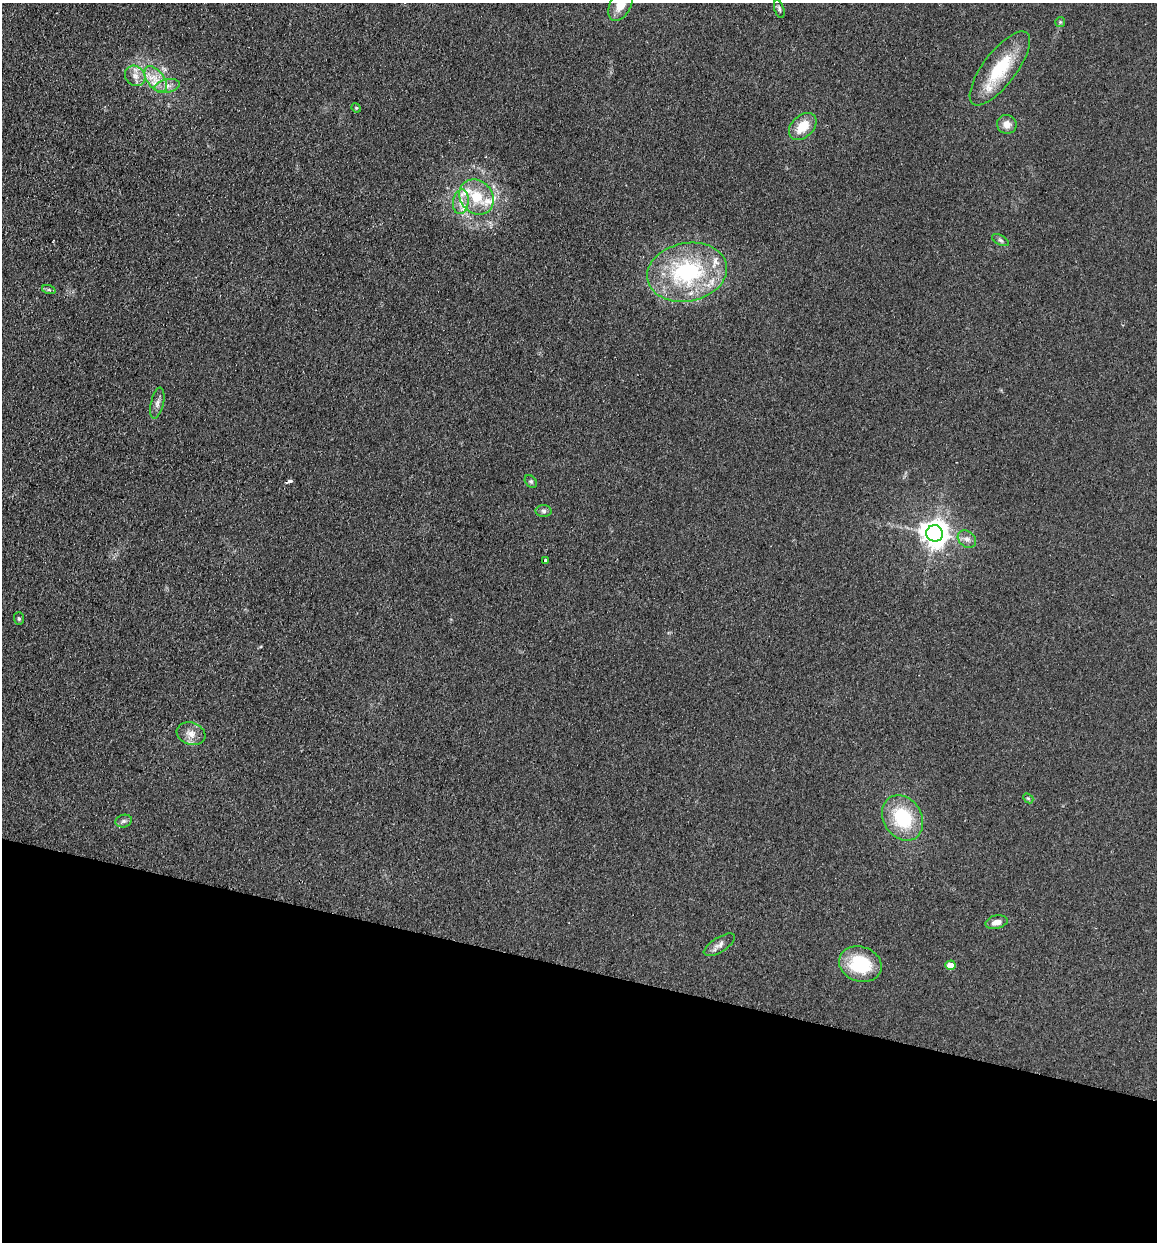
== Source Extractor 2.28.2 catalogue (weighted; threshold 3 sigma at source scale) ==
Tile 15 of 4 x 4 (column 3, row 4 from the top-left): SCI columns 2485-3639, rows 14-1253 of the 5089 x 4985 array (HDU 1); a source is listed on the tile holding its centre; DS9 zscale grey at full resolution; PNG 1159 x 1244 px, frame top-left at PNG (2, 3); each listed source drawn as its Kron ellipse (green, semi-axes under 4 px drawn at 4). Shown black and unused: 22% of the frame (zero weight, under 2 of 3 exposures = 3% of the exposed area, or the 3 px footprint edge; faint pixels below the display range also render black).
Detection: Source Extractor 2.28.2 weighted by HDU 2 'WHT'; one run over the whole footprint, this tile lists its part. Background 0.183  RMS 0.012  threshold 0.0541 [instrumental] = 3 sigma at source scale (4.5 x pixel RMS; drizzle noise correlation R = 1.50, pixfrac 1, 0.05/0.05 arcsec/px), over >= 5 px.
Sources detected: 36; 1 cosmic-ray / hot-pixel residue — neither listed nor drawn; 5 inside a brighter listed object's ellipse — not listed separately; the other 30 listed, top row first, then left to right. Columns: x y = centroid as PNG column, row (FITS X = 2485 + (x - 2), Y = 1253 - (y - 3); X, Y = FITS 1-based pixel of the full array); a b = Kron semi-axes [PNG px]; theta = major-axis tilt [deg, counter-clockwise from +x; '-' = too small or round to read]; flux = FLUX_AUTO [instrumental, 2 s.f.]
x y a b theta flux
621 4 18 10 63 20
779 9 9 4 -72 2.4
1060 22 5 5 - 1.6
1000 68 45 16 53 61
135 76 11 9 -45 8.8
156 79 15 8 -52 14
167 86 13 6 10 7.3
356 108 5 4 - 1.3
1007 124 10 9 - 9.7
803 127 16 10 44 24
477 197 19 16 -47 33
461 202 12 7 82 9.9
1000 240 9 5 -27 2.5
687 272 40 29 11 140
49 290 7 4 -18 2
157 403 16 6 77 5.6
531 481 7 5 -49 2.3
544 511 8 6 -2 3.1
935 533 8 8 - 1300
967 539 10 7 -39 6
545 560 3 3 - 3.8
19 619 6 5 - 1.8
191 734 14 11 -19 11
1028 798 6 4 -42 1.5
903 818 24 19 -57 67
124 821 8 6 16 3.4
996 922 11 6 12 8.7
719 945 18 7 31 6.9
860 964 22 17 -20 66
950 965 5 4 - 18
Isophote crosses this tile's border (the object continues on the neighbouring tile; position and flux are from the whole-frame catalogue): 1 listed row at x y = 621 4